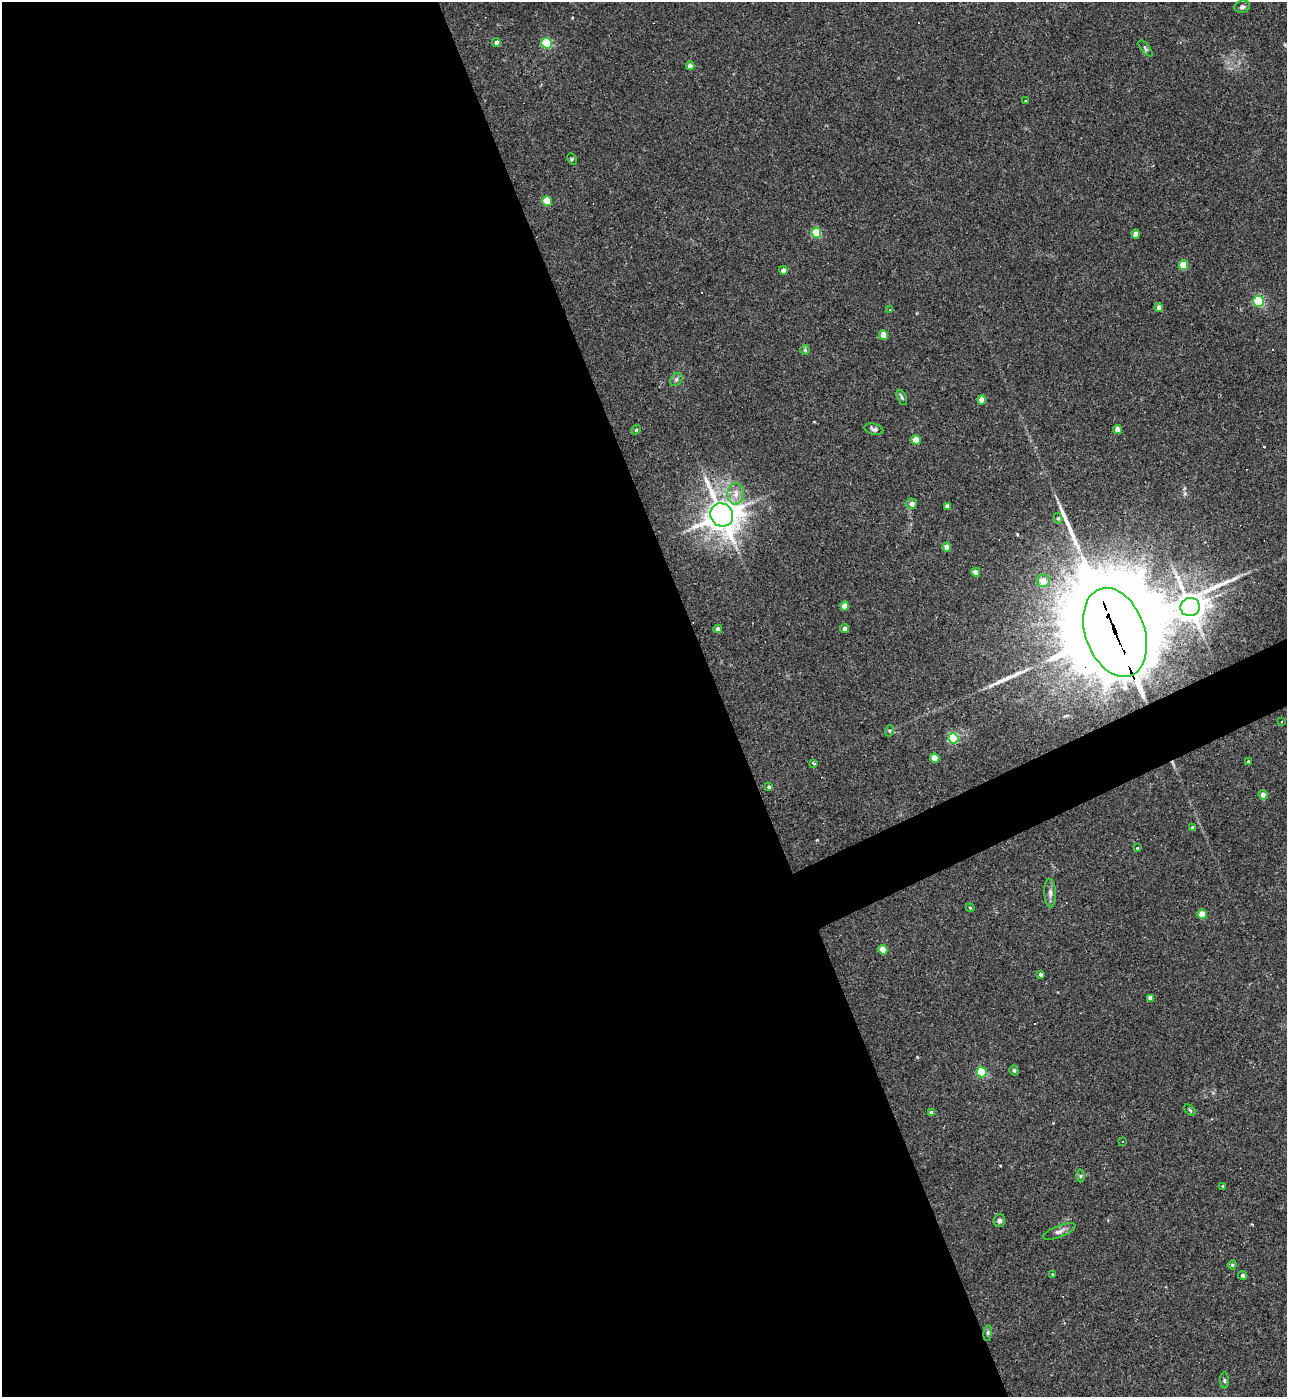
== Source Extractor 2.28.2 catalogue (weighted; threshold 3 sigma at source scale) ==
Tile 9 of 4 x 4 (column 1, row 3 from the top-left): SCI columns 149-1433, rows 1396-2790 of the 5565 x 5579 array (HDU 1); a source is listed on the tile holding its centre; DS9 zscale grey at full resolution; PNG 1289 x 1399 px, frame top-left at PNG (2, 2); each listed source drawn as its Kron ellipse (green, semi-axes under 4 px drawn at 4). Shown black and unused: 58% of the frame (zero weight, under 3 of 4 exposures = <1% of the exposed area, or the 3 px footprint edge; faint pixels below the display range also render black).
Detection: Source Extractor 2.28.2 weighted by HDU 2 'WHT'; one run over the whole footprint, this tile lists its part. Background 0.0277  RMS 0.0045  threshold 0.0203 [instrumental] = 3 sigma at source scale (4.5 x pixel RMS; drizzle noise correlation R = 1.50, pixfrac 1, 0.05/0.05 arcsec/px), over >= 5 px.
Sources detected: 79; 10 cosmic-ray / hot-pixel residue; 2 long thin detections or spike segments (spike, bleed or trail) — neither listed nor drawn; the other 67 listed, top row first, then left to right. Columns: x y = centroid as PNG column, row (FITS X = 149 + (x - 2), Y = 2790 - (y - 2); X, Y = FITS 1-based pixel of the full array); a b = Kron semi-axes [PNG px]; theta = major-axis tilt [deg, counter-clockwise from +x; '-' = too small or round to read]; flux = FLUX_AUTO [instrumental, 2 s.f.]
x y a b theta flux
1242 7 8 6 17 1.2
496 42 4 4 - 1.8
547 43 5 5 - 35
1145 48 10 4 -51 0.83
690 66 4 4 - 2.9
1026 101 3 3 - 0.55
572 159 6 4 -60 0.51
547 201 5 5 - 14
816 233 5 5 - 22
1135 234 4 4 - 3.6
1184 265 5 4 - 12
783 270 4 4 - 2.3
1259 301 5 5 - 45
1159 307 4 4 - 2.1
889 309 3 3 - 3.5
884 335 5 4 - 8.5
805 350 5 5 - 0.67
676 379 7 5 49 1
902 397 8 4 -66 0.93
982 400 4 4 - 5.5
874 429 9 5 -15 1.2
1118 429 4 4 - 4.3
636 430 5 3 - 0.5
916 440 5 4 - 9
736 494 11 8 86 3.8
912 504 5 5 - 2.5
947 506 4 4 - 1.8
722 515 12 11 - 750
1058 518 5 4 - 0.73
947 547 4 4 - 5.1
976 572 4 4 - 2.6
1043 581 6 6 - 5.8
845 606 4 4 - 4.8
1190 607 10 9 - 550
844 628 4 4 - 1.7
718 629 4 4 - 2
1115 632 46 29 -70 14000
1282 721 3 3 - 1.1
889 731 5 3 - 0.54
953 738 5 5 - 34
935 758 4 4 - 8.2
1248 761 3 3 - 0.46
814 763 3 3 - 1.6
769 787 4 4 - 0.82
1263 795 5 4 - 2.9
1192 828 3 3 - 0.89
1137 848 3 2 - 0.33
1050 893 14 6 -88 1.9
970 908 4 4 - 0.47
1202 914 5 4 - 6.8
883 950 5 4 - 9
1041 974 3 3 - 1.1
1150 998 4 4 - 2.1
1014 1070 5 4 - 0.94
982 1072 5 5 - 26
1190 1110 7 4 -45 0.53
931 1113 4 4 - 1.6
1123 1141 3 2 - 0.55
1080 1176 6 4 89 0.71
1223 1186 3 3 - 0.77
999 1220 6 5 - 1.4
1059 1231 17 5 21 2.1
1232 1265 4 4 - 0.65
1053 1275 3 3 - 0.46
1243 1275 4 4 - 1.4
988 1333 8 4 82 0.78
1224 1380 8 4 -88 0.75
Overlapping masked pixels (flux is a lower limit): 1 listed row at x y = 1115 632